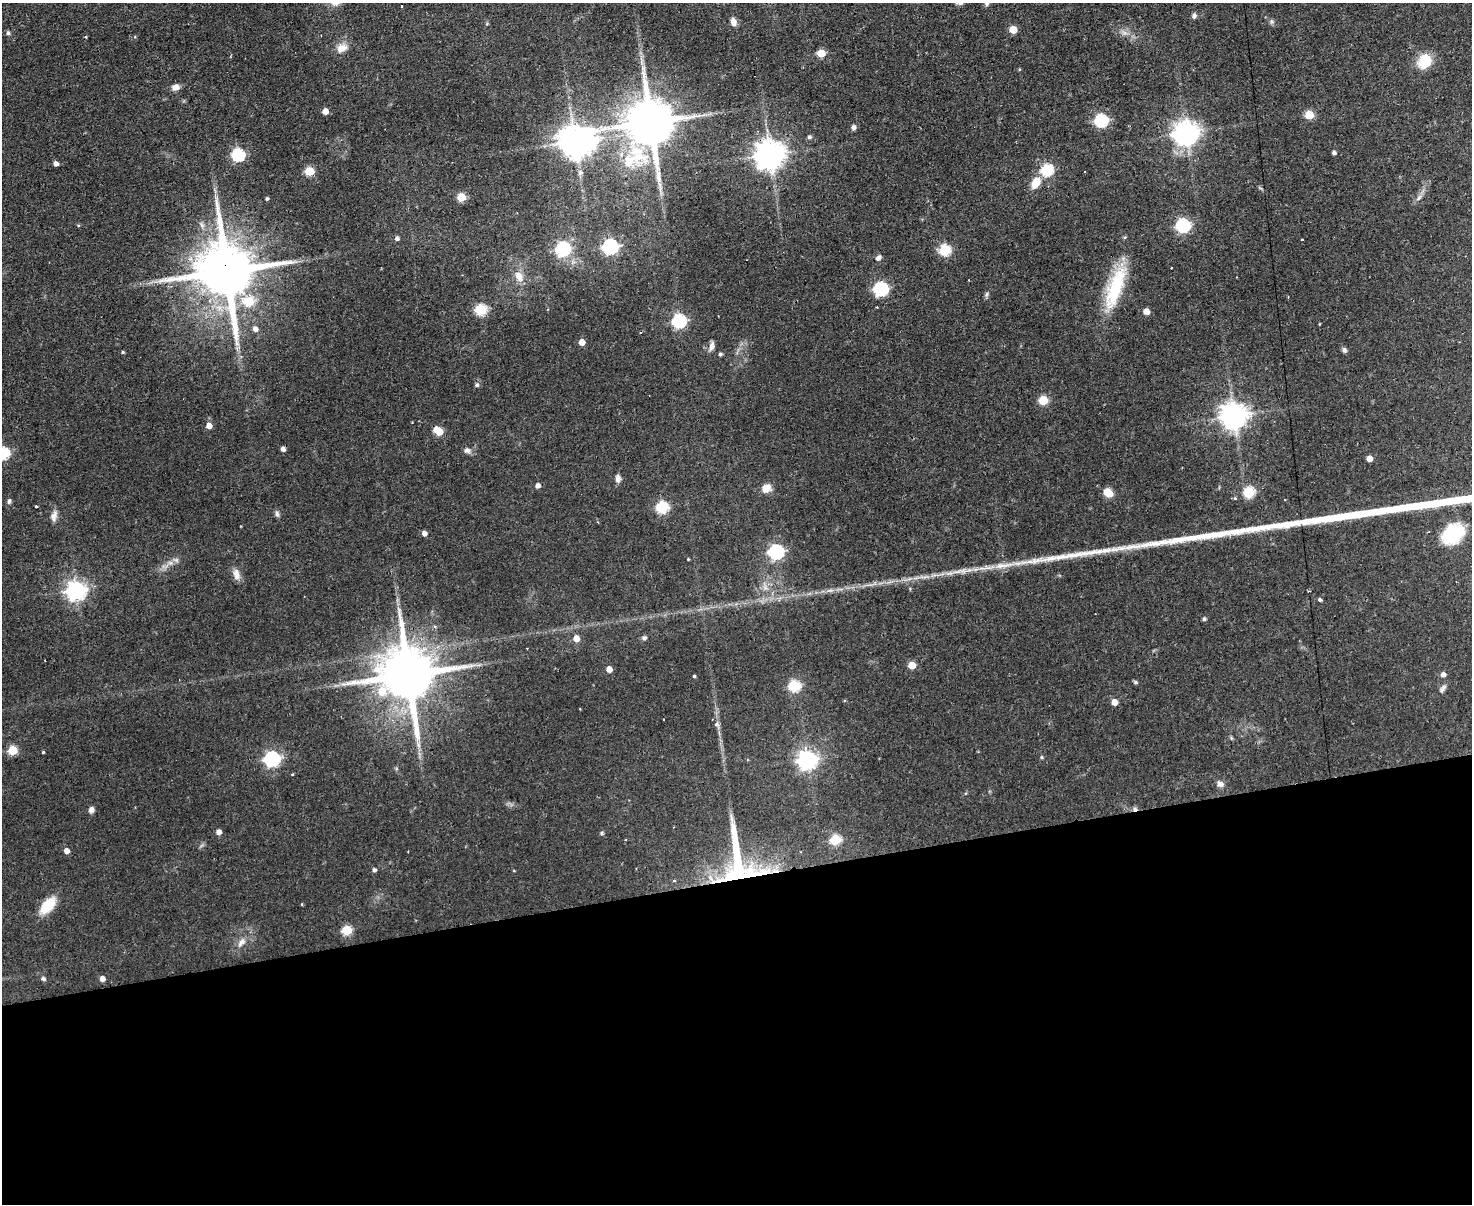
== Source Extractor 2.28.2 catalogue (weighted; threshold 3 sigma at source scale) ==
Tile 11 of 3 x 4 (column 2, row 4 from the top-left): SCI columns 1714-3183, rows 1-1202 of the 4782 x 4810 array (HDU 1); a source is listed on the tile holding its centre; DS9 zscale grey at full resolution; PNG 1474 x 1206 px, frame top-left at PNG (2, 3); no overlay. Shown black and unused: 27% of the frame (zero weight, under 2 of 3 exposures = <1% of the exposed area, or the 3 px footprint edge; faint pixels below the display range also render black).
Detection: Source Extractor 2.28.2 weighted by HDU 2 'WHT'; one run over the whole footprint, this tile lists its part. Background 0.0587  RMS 0.0058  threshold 0.0261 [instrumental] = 3 sigma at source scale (4.5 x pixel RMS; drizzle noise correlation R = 1.50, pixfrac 1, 0.05/0.05 arcsec/px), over >= 5 px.
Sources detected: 132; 1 inside a brighter object's white glare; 5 cosmic-ray / hot-pixel residue — not listed; the other 126 listed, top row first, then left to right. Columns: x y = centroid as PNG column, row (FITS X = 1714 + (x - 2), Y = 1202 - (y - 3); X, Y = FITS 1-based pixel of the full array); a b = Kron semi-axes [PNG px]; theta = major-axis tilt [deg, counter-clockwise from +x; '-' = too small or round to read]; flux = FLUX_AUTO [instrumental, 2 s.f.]
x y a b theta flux
987 3 7 6 - 1.2
1194 16 8 6 75 1.5
1272 21 7 6 - 1.2
733 22 9 6 -69 3.4
1013 30 5 5 - 13
8 33 5 5 - 1.5
86 37 4 3 - 0.49
342 48 13 10 29 6.1
821 53 5 5 - 16
1425 61 16 13 78 15
1019 69 4 3 - 0.53
175 87 10 7 16 3.4
325 111 4 4 - 5.1
1309 115 5 5 - 19
1101 120 6 6 - 77
650 123 16 13 78 3200
853 127 7 6 - 1.6
1186 133 8 8 - 600
809 137 5 5 - 1.4
575 142 9 8 - 1100
1334 153 4 3 - 1.6
238 155 6 6 - 76
770 155 9 9 - 860
56 164 4 4 - 2.6
1047 170 6 6 - 60
309 171 5 5 - 22
1084 171 3 2 - 0.52
580 173 7 7 - 1.8
1036 183 12 7 59 10
660 189 13 2 90 1.9
461 197 5 5 - 20
1419 198 10 6 52 2.2
267 199 4 4 - 1.1
1183 225 6 6 - 100
397 238 5 5 - 1.7
1302 240 3 2 - 0.83
610 247 7 6 - 140
563 249 6 6 - 95
945 250 6 6 - 52
879 258 8 6 41 2.1
226 272 18 15 -79 4500
519 276 12 9 -57 5.6
1115 288 58 17 70 37
881 289 6 6 - 97
986 294 8 4 81 1.1
249 301 6 6 - 25
481 309 6 5 - 50
1146 311 5 5 - 5.8
679 321 6 6 - 100
255 329 6 5 - 2.9
582 342 5 4 - 6.7
712 346 11 6 79 2.8
1344 350 6 5 - 1.6
123 352 4 3 - 0.72
720 354 4 4 - 1.3
477 385 5 5 - 1.3
1043 400 5 5 - 26
1234 416 8 8 - 690
412 423 3 2 - 0.46
209 426 5 5 - 4.5
438 431 7 5 -33 17
283 449 4 4 - 2.3
467 450 10 7 -8 2.4
3 453 6 6 - 59
1369 458 5 4 - 6.1
618 478 9 6 84 2.6
538 486 5 5 - 2.7
766 488 9 8 - 6.7
1108 492 9 7 -36 8.4
1249 492 6 6 - 45
1235 498 3 3 - 1.2
9 501 8 5 82 1.4
36 506 3 3 - 1.6
662 507 6 6 - 66
277 514 9 5 -82 1.5
54 516 15 8 77 3.3
424 533 5 4 - 3.2
1453 534 24 17 37 30
776 552 7 6 - 120
688 559 3 3 - 0.53
176 560 8 6 -12 1.9
1003 565 37 7 7 11
957 572 17 4 8 4.2
236 574 15 9 -76 4.1
765 587 10 7 -70 3.3
76 590 7 7 - 310
1320 600 4 4 - 1.2
1204 619 5 4 - 1.2
435 627 5 4 - 1.2
576 638 5 5 - 6
644 638 7 5 10 1.3
912 665 5 5 - 12
609 669 5 4 - 5.7
1443 674 5 5 - 2.7
408 675 17 15 89 4300
694 676 3 3 - 0.8
1135 682 5 4 - 1.1
794 686 6 6 - 51
1442 688 13 6 50 2
1114 702 5 4 - 6.4
717 724 8 6 -25 1.6
1231 738 5 5 - 0.77
418 744 7 4 -72 1.5
13 750 5 5 - 28
43 752 3 3 - 0.59
1041 757 5 4 - 0.73
272 759 7 6 - 140
807 760 7 7 - 300
292 774 3 3 - 0.65
1220 784 10 8 -30 2.6
91 810 8 6 62 2.1
218 832 5 4 - 3.6
602 833 5 4 - 0.82
836 839 6 5 - 35
626 840 3 3 - 1.7
66 851 5 5 - 4.2
408 851 3 2 - 0.43
738 862 63 31 -80 89
374 870 5 4 - 1.5
674 880 4 3 - 0.72
302 904 4 3 - 0.49
48 905 17 9 49 18
347 930 5 5 - 29
241 942 14 7 50 3.9
43 979 7 6 - 1.2
102 979 4 4 - 3.6
Overlapping masked pixels (flux is a lower limit): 4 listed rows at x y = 770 155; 226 272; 408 675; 738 862
Isophote crosses this tile's border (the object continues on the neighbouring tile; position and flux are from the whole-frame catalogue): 2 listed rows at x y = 987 3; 3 453
Unlisted compact peaks at least as high as the median listed source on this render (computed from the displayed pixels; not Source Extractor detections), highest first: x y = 1051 558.